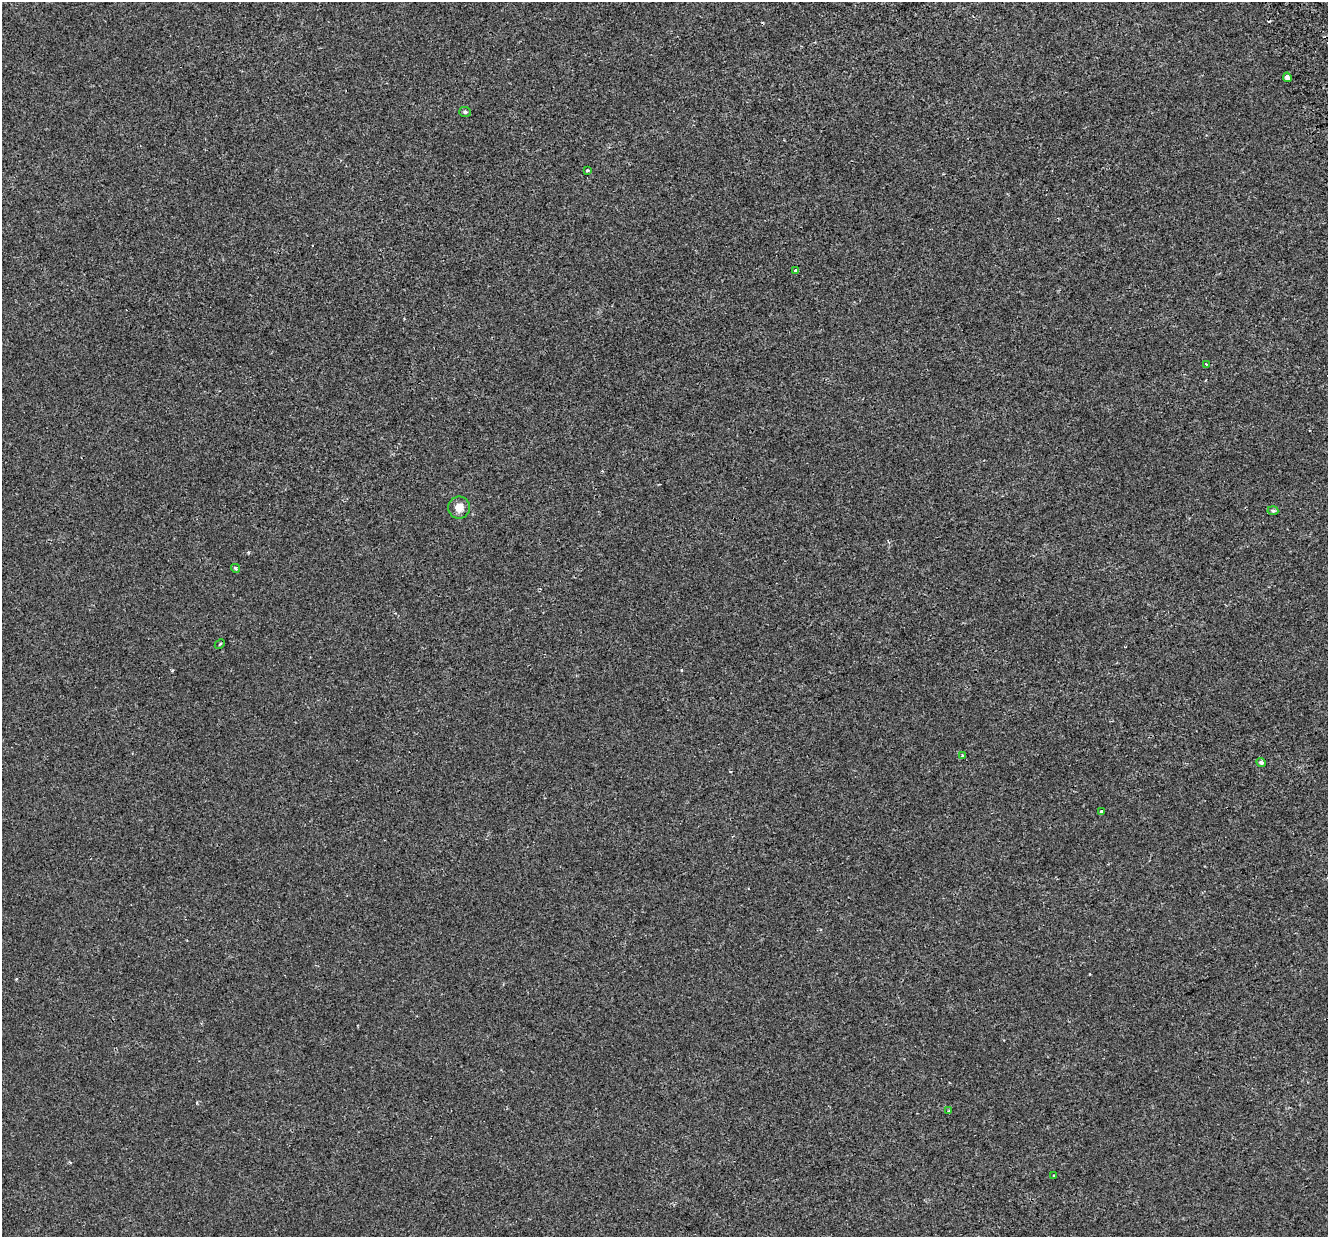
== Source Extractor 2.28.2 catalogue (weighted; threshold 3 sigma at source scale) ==
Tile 10 of 4 x 4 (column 2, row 3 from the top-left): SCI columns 1371-2696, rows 1390-2624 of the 5395 x 5196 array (HDU 1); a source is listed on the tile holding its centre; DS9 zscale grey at full resolution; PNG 1330 x 1239 px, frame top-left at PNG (2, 2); each listed source drawn as its Kron ellipse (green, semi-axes under 4 px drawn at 4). Shown black and unused: <1% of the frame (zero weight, under 2 of 3 exposures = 3% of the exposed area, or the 3 px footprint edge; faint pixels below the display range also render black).
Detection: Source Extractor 2.28.2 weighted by HDU 2 'WHT'; one run over the whole footprint, this tile lists its part. Background 4.12e-05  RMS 0.0025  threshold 0.0113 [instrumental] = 3 sigma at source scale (4.5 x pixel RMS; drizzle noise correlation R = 1.50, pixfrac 1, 0.0396/0.0396 arcsec/px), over >= 5 px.
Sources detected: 18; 4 cosmic-ray / hot-pixel residue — neither listed nor drawn; the other 14 listed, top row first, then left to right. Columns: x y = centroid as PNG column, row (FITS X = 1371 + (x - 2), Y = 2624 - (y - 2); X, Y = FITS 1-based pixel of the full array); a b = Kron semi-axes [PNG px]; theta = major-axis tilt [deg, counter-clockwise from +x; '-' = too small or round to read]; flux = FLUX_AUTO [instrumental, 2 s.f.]
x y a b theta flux
1287 77 5 3 - 5.3
465 112 6 5 - 0.39
587 170 3 3 - 0.32
795 271 4 3 - 0.54
1206 364 3 3 - 0.17
459 508 11 11 - 2.1
1273 511 5 4 - 0.56
235 568 4 3 - 0.4
220 644 5 2 - 0.21
963 756 4 3 - 0.54
1261 762 5 4 - 0.82
1101 812 3 3 - 0.71
949 1111 3 3 - 0.25
1054 1176 3 3 - 0.45